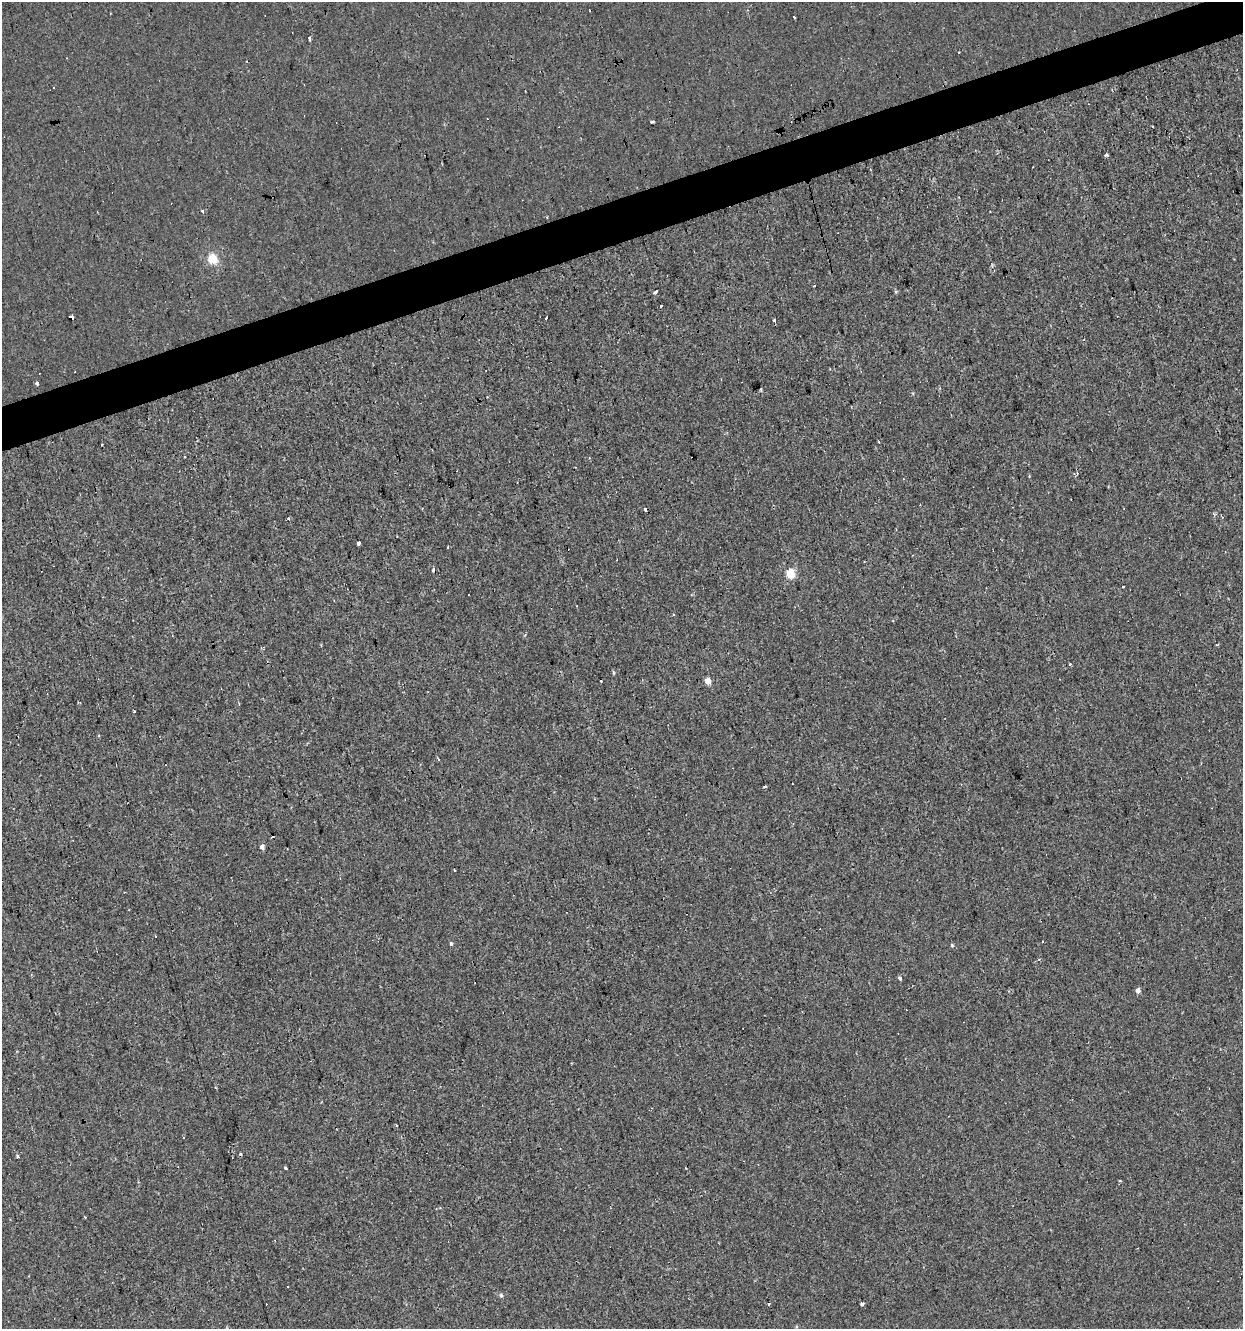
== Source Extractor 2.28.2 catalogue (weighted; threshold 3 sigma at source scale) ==
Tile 10 of 4 x 4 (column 2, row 3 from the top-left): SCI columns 1296-2536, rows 1328-2654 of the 5123 x 5308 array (HDU 1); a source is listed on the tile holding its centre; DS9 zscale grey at full resolution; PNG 1245 x 1331 px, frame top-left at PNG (2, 2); no overlay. Shown black and unused: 3% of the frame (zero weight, under 2 of 3 exposures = <1% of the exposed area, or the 3 px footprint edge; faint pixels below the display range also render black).
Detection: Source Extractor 2.28.2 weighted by HDU 2 'WHT'; one run over the whole footprint, this tile lists its part. Background -2.46e-04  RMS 0.0043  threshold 0.0194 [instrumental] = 3 sigma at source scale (4.5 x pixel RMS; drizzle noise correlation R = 1.50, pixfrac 1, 0.0396/0.0396 arcsec/px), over >= 5 px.
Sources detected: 58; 17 cosmic-ray / hot-pixel residue — not listed; the other 41 listed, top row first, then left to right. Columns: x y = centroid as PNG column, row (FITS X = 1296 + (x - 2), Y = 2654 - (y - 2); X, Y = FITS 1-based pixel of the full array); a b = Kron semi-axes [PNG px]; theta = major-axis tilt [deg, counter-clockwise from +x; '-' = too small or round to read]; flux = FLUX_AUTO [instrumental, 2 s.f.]
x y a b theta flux
794 17 3 2 - 0.63
309 38 4 3 - 3.3
652 122 3 3 - 15
1106 155 4 3 - 1.5
202 210 3 3 - 1.4
212 259 5 5 - 25
815 286 3 3 - 1.3
655 292 4 3 - 3.9
896 292 5 5 - 0.54
660 306 3 3 - 1.5
70 317 5 3 - 5.5
546 317 3 2 - 0.95
774 321 3 3 - 1.2
37 383 4 3 - 6.3
761 389 3 3 - 0.45
358 543 4 3 - 7.9
448 547 3 2 - 0.37
790 574 5 5 - 18
1123 587 3 2 - 0.5
1070 664 3 3 - 0.63
614 673 6 4 -84 0.61
601 681 3 2 - 1.3
708 681 4 4 - 5.7
134 712 3 2 - 0.57
438 759 3 3 - 1
765 787 3 3 - 3.1
262 847 4 4 - 2.1
454 870 3 2 - 0.33
155 936 3 3 - 0.96
451 944 5 4 - 0.78
952 945 5 4 - 0.62
900 978 3 3 - 1.5
1138 990 5 4 - 2.3
396 1125 3 3 - 1.2
17 1156 3 3 - 1.3
286 1168 3 3 - 6.5
1119 1181 3 2 - 0.69
85 1217 3 3 - 0.41
501 1295 6 5 - 0.86
769 1303 3 3 - 3.2
862 1304 3 3 - 1.2
Overlapping masked pixels (flux is a lower limit): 1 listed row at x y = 70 317